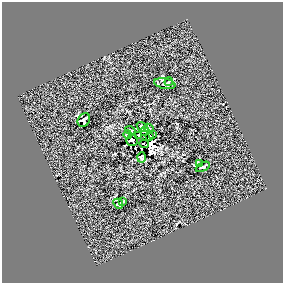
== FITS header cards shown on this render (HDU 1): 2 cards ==
NAXIS1  =                  281 /
NAXIS2  =                  281 /

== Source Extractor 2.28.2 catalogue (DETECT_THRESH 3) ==
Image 281 x 281 px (HDU 1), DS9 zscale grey, 1 PNG px = 1 image px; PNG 285 x 285 px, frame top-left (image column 1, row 281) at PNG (2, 2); each listed source drawn as its Kron ellipse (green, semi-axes under 4 px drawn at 4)
Background 0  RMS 16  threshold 48.7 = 3 sigma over >= 5 px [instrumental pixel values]
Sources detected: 20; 2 with non-positive FLUX_AUTO (blend fragments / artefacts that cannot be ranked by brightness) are neither listed nor drawn; the other 18 listed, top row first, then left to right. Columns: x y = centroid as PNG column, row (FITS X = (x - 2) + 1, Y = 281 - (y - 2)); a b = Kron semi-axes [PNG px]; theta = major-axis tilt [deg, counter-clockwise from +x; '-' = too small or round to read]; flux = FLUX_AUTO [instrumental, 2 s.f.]
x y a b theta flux
169 82 4 2 - 1100
165 84 11 5 -12 2800
84 120 7 6 - 2400
142 127 6 4 -33 1800
149 128 5 3 - 1800
130 130 5 2 - 1200
144 132 3 2 - 490
128 135 4 3 - 1300
139 135 3 3 - 2400
153 135 3 2 - 990
149 137 4 3 - 1700
132 140 6 5 - 3900
144 144 5 2 - 2000
142 157 5 4 - 990
200 163 4 3 - 1600
203 167 7 3 27 2500
122 202 4 2 - 1300
118 204 5 3 - 1500
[2 non-positive-flux detections neither listed nor drawn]